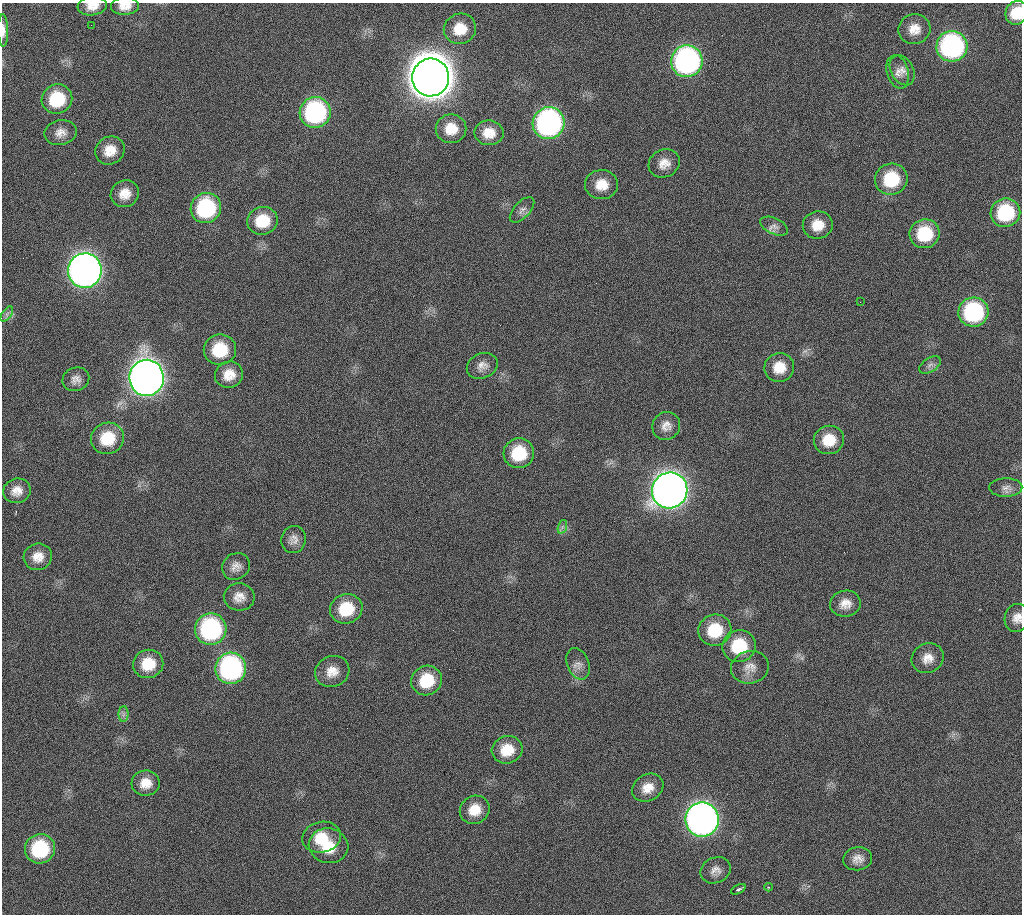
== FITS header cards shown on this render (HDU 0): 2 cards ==
NAXIS1  =                 1020 / length of data axis 1
NAXIS2  =                 912  / length of data axis 2

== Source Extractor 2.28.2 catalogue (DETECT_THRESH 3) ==
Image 1020 x 912 px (HDU 0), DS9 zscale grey, 1 PNG px = 1 image px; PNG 1024 x 916 px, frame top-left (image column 1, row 912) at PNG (2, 3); each listed source drawn as its Kron ellipse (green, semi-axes under 4 px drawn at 4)
Background 268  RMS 17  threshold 51.2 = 3 sigma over >= 5 px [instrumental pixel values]
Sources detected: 79; all 79 listed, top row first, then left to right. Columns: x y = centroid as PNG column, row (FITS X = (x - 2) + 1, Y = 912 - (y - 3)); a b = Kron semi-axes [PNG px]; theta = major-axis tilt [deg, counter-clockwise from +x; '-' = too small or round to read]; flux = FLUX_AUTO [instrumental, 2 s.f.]
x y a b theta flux
92 6 15 9 7 1.2e+04
125 6 14 9 3 1.2e+04
1016 13 12 10 66 2.7e+04
91 25 2 2 - 6.3e+03
460 29 16 15 - 2.5e+04
914 29 16 14 12 1.7e+04
3 30 16 5 -89 8.3e+03
952 46 15 15 - 2.5e+05
687 61 16 15 - 3.5e+05
902 70 16 11 -61 9.2e+03
898 72 17 10 -74 9.0e+03
431 77 19 18 - 4.7e+06
57 99 15 14 - 5.8e+04
315 112 15 15 - 2.0e+05
549 123 16 15 - 3.5e+05
451 129 15 14 - 2.3e+04
60 133 16 12 12 1.1e+04
489 133 14 12 -2 1.8e+04
110 150 15 13 33 1.9e+04
664 163 16 13 27 1.4e+04
891 179 16 15 - 5.8e+04
601 185 16 14 1 2.1e+04
125 194 14 13 - 1.6e+04
206 208 15 15 - 1.2e+05
522 210 16 8 46 6.3e+03
1005 213 15 14 - 7.5e+04
262 221 15 13 16 3.6e+04
818 225 15 14 - 2.0e+04
774 226 15 8 -25 7.0e+03
925 234 15 14 - 5.4e+04
85 271 17 17 - 1.1e+06
860 302 2 2 - 3.4e+03
973 312 15 14 - 1.4e+05
7 314 8 4 53 3.4e+03
220 350 16 15 - 5.1e+04
930 365 12 7 33 5.5e+03
482 366 16 12 23 1.0e+04
779 367 15 14 - 2.2e+04
229 375 14 13 - 1.8e+04
146 378 18 17 - 1.6e+06
76 379 14 11 22 8.5e+03
666 426 14 13 - 1.1e+04
107 438 17 15 25 4.1e+04
829 440 15 14 - 2.6e+04
519 453 15 15 - 4.9e+04
1006 488 16 9 1 8.1e+03
670 490 18 17 - 1.5e+06
17 491 14 12 18 1.3e+04
562 527 7 4 71 2.8e+03
294 539 14 12 79 8.9e+03
38 557 14 13 - 1.5e+04
236 566 14 13 - 1.0e+04
239 597 15 13 -4 1.3e+04
845 604 15 13 9 1.4e+04
346 609 16 14 19 4.5e+04
1017 618 14 12 71 1.1e+04
211 629 16 15 - 1.8e+05
715 630 17 15 23 4.5e+04
739 646 16 16 - 5.4e+04
928 658 16 14 28 1.4e+04
148 664 15 14 - 3.1e+04
578 664 16 11 -68 8.8e+03
750 667 19 16 12 1.5e+04
231 668 15 15 - 2.5e+05
332 671 17 15 22 1.7e+04
427 681 16 14 31 4.3e+04
123 714 8 5 89 3.5e+03
507 750 15 13 15 2.7e+04
146 783 14 12 6 1.7e+04
648 788 16 13 30 1.7e+04
475 810 15 13 30 2.2e+04
702 819 17 17 - 8.9e+05
322 837 19 15 12 3.1e+04
329 846 20 17 -10 3.7e+04
40 849 15 14 - 8.6e+04
858 859 14 11 9 1.0e+04
716 870 15 12 23 9.9e+03
769 887 4 3 - 8.6e+02
738 889 8 4 27 2.2e+03
At the frame edge (FLAGS 8, measured only in part): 5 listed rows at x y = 92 6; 125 6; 1016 13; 3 30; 1017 618